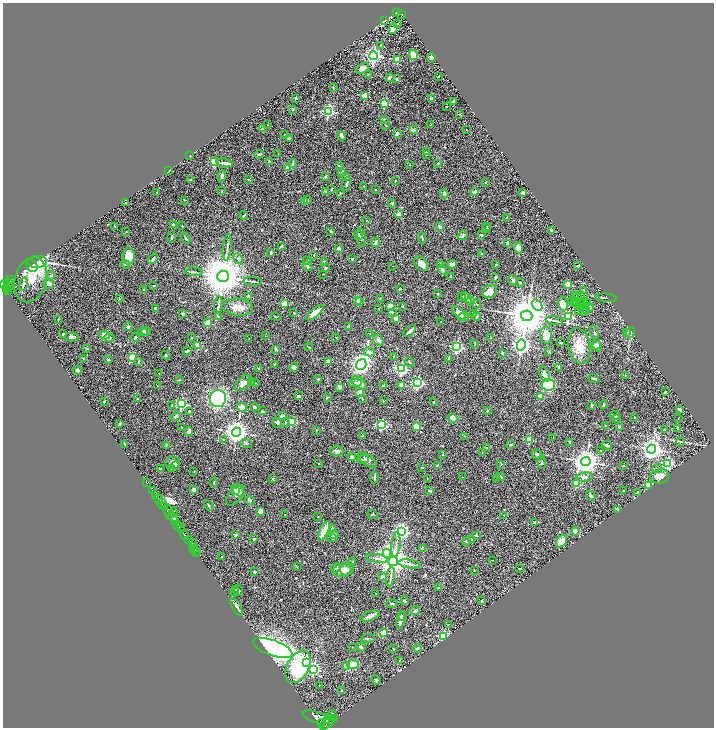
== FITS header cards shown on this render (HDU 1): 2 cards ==
NAXIS1  =                 1423
NAXIS2  =                 1451

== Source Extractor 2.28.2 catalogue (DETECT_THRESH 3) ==
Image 1423 x 1451 px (HDU 1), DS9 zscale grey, zoomed out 1/2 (1 PNG px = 2 x 2 image px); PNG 716 x 730 px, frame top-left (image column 2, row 1450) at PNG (3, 3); each listed source drawn as its Kron ellipse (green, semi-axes under 4 px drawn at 4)
Background 1.05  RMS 0.044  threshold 0.133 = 3 sigma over >= 5 px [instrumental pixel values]
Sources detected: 487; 27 cannot appear on this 1/2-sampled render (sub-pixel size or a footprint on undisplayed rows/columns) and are neither listed nor drawn; the other 460 listed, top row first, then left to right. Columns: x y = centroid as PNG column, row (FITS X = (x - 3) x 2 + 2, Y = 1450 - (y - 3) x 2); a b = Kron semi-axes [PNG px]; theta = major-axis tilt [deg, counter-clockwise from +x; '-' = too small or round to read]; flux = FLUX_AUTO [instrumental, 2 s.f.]
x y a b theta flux
396 13 4 3 - 130
401 14 3 3 - 76
385 20 2 1 - 3.8
398 23 2 2 - 8.1
393 29 5 3 - 98
380 45 3 2 - 3.8
413 55 5 4 - 150
373 56 4 4 - 2700
431 58 4 4 - 41
397 59 3 2 - 220
363 68 7 4 33 32
368 74 2 2 - 3.1
438 76 2 1 - 3.8
389 78 3 3 - 23
397 79 3 3 - 6.5
333 88 3 2 - 4.1
365 96 3 2 - 180
296 98 2 2 - 33
431 99 3 3 - 35
453 101 2 2 - 27
384 104 3 3 - 400
447 107 2 2 - 12
293 110 3 3 - 6.9
328 111 3 3 - 1200
460 114 3 3 - 5.5
384 120 3 3 - 7.4
267 125 2 1 - 2.4
385 125 2 2 - 3.1
431 125 3 2 - 3.4
263 129 3 3 - 36
413 130 2 2 - 66
466 130 2 1 - 2.4
397 133 3 2 - 18
285 135 3 2 - 4.6
342 136 4 3 - 25
289 138 3 2 - 17
426 151 3 2 - 5.3
278 153 2 1 - 2.3
259 154 4 3 - 12
426 155 3 2 - 4.5
190 156 2 1 - 3.2
269 161 2 2 - 28
215 162 3 3 - 380
225 163 8 3 -10 36
438 163 3 3 - 4.6
293 164 4 3 - 12
410 165 2 2 - 3.3
339 166 4 2 - 6.1
288 168 2 2 - 100
169 171 2 1 - 2.3
342 172 3 3 - 26
222 176 6 3 81 15
325 176 2 2 - 9.8
346 177 2 2 - 20
248 179 3 2 - 6.1
190 180 4 3 - 8.4
395 181 2 2 - 6.4
486 182 2 2 - 5.5
347 184 7 3 73 13
364 186 2 2 - 4
332 189 4 3 - 6.4
375 190 3 2 - 5.5
221 191 2 2 - 2.5
326 192 4 3 - 8.6
475 192 4 2 - 29
523 192 2 2 - 63
157 193 2 2 - 11
340 193 4 2 - 5.1
444 194 4 3 - 8.6
184 200 2 1 - 5.8
308 200 3 3 - 9.2
304 202 4 2 - 22
125 203 3 2 - 3.4
392 203 4 3 - 11
399 214 4 3 - 34
244 215 4 2 - 7
506 218 2 2 - 7.8
367 221 3 2 - 3.9
173 224 2 2 - 20
115 226 2 1 - 3.2
182 226 3 2 - 3.8
487 226 2 2 - 5.7
440 227 4 3 - 34
487 228 2 2 - 3
331 231 4 2 - 7.5
552 231 3 2 - 19
126 232 2 2 - 3.2
358 235 5 3 - 12
463 235 5 4 - 16
481 235 2 2 - 20
172 237 6 2 -89 7.7
186 238 6 2 -54 9.7
361 238 9 4 -83 22
422 238 5 2 - 9.8
376 242 5 3 - 29
508 244 4 2 - 38
281 246 4 2 - 9.1
227 247 13 2 84 19
339 248 4 2 - 11
519 248 5 4 - 69
271 253 3 3 - 9
481 254 2 2 - 4.6
314 255 3 2 - 6.8
129 256 8 6 89 200
153 259 6 3 57 14
238 259 5 4 - 16
352 259 2 2 - 14
307 261 3 2 - 5.7
324 261 2 2 - 6.5
37 262 9 6 8 1600
126 264 4 3 - 11
421 264 8 5 -47 59
440 264 4 2 - 4.6
452 265 4 4 - 34
496 265 3 3 - 6
32 266 6 5 - 170
307 266 5 3 - 18
393 266 2 1 - 4.1
578 266 2 2 - 12
326 268 2 2 - 29
442 270 5 4 - 20
194 272 8 3 -7 15
323 274 2 2 - 3.4
50 276 5 4 - 18
223 276 6 6 - 41000
451 276 4 2 - 6.4
495 278 4 3 - 9.3
11 279 2 1 - 40
31 280 23 16 74 250
513 280 5 4 - 12
253 281 9 2 -3 14
520 282 2 2 - 19
8 283 4 3 - 500
49 283 5 5 - 33
23 284 7 4 72 15
5 285 5 2 - 680
568 285 2 2 - 240
9 286 2 1 - 85
154 286 3 3 - 6.1
400 288 2 2 - 7.1
6 289 2 2 - 200
143 290 2 2 - 7.5
583 290 3 3 - 9.7
8 291 4 2 - 200
490 292 8 6 27 66
438 294 2 1 - 5.2
576 295 3 1 - 3.1
582 295 3 2 - 1.2
248 296 3 2 - 9.3
462 297 2 2 - 13
578 297 2 1 - 5.1
585 297 2 1 - 4.2
466 298 7 3 -49 21
606 298 11 2 -5 11
119 299 2 2 - 3.2
380 299 4 3 - 6
357 300 3 2 - 180
360 301 3 3 - 85
471 301 4 3 - 28
572 301 4 1 - 4.8
584 301 2 1 - 2
577 302 2 1 - 3.5
574 303 3 2 - 0.66
581 303 3 2 - 1.2
586 303 3 1 - 2.2
284 304 2 2 - 170
477 304 4 2 - 6.9
563 304 7 5 -83 69
577 304 2 1 - 1.7
218 305 9 2 84 16
537 305 6 4 -55 490
390 306 3 2 - 210
402 306 3 2 - 5.2
580 306 4 2 - 3.6
585 306 3 1 - 6.3
238 307 15 8 -6 79
155 308 2 2 - 16
589 308 4 1 - 3
378 309 2 2 - 5.2
586 310 2 1 - 2
579 311 3 1 - 1.4
583 311 2 1 - 4.6
392 312 2 2 - 15
294 313 3 2 - 4.7
315 313 11 3 40 88
459 313 8 4 -45 76
183 314 2 2 - 47
474 314 2 2 - 22
218 316 3 2 - 8.2
476 316 4 3 - 10
527 316 6 5 - 36000
568 316 4 3 - 510
275 317 5 2 - 4.7
463 317 5 3 - 14
58 319 3 2 - 5
396 319 4 3 - 31
554 321 9 2 -9 15
441 322 2 2 - 3.6
208 323 3 3 - 310
128 327 4 4 - 11
348 327 3 2 - 17
146 331 5 3 - 12
410 331 7 2 40 32
143 332 5 4 - 16
595 333 7 3 -71 9.3
626 333 3 3 - 7.5
631 333 5 3 - 10
63 334 2 2 - 7.8
370 334 3 2 - 4.2
104 335 5 4 - 55
546 335 8 6 -88 87
265 336 3 2 - 3
72 337 7 3 -2 21
135 337 4 3 - 17
336 337 2 1 - 3.9
109 338 5 4 - 14
192 338 2 2 - 4.1
249 338 2 2 - 3.4
491 338 2 2 - 4.1
378 340 6 4 -51 30
561 343 2 2 - 6.9
475 344 4 2 - 4.8
521 345 5 4 - 3600
595 345 6 4 17 29
198 346 3 3 - 85
579 346 18 11 -78 150
597 346 5 4 - 30
309 347 4 2 - 5.7
457 347 3 3 - 1100
87 349 3 2 - 4.1
276 349 2 2 - 52
187 351 4 2 - 11
549 351 4 3 - 6.1
369 352 6 4 -14 23
502 353 4 3 - 6.8
166 355 4 4 - 12
394 356 2 2 - 18
132 357 3 3 - 340
449 358 2 2 - 48
83 359 4 2 - 6.8
108 360 3 3 - 7.5
328 361 2 2 - 130
138 362 2 2 - 11
409 362 5 2 - 6.9
274 364 3 2 - 4.7
361 364 6 5 - 3000
294 367 4 4 - 18
559 367 4 3 - 12
259 369 2 2 - 34
401 369 4 4 - 1400
77 370 5 3 - 20
159 373 2 2 - 2.9
545 374 8 4 -65 38
625 375 3 2 - 6.5
594 378 5 3 - 11
318 379 2 2 - 16
179 380 3 2 - 3.7
251 381 2 2 - 18
243 383 10 6 43 45
255 383 3 2 - 3.1
355 383 6 3 4 14
359 383 9 4 -40 28
417 383 3 3 - 970
157 385 2 1 - 2.5
402 385 2 2 - 170
548 385 7 6 - 730
383 386 3 2 - 7.5
340 387 4 3 - 20
665 392 3 2 - 7.8
360 393 2 2 - 110
299 396 3 2 - 24
540 396 3 3 - 67
327 397 3 3 - 9
137 399 3 2 - 3.5
218 399 9 8 - 850
362 399 3 2 - 6.2
104 401 4 2 - 5.9
383 401 3 2 - 7
434 402 3 2 - 4.3
181 404 3 3 - 880
172 405 3 2 - 4.2
592 405 3 2 - 13
603 405 4 2 - 6.8
242 407 5 3 - 100
255 407 4 3 - 15
487 410 3 3 - 5.8
680 410 3 2 - 17
262 411 3 2 - 5.7
189 412 2 2 - 11
615 415 5 3 - 14
176 416 5 3 - 14
282 416 3 3 - 39
634 417 2 2 - 4.3
453 418 5 4 - 46
616 419 2 2 - 8.8
678 419 2 1 - 2.9
285 422 4 2 - 7.7
291 422 3 3 - 400
277 423 5 4 - 14
120 424 3 2 - 8.8
381 425 3 3 - 770
605 425 2 2 - 6.8
416 426 2 2 - 180
619 427 3 3 - 11
182 428 3 2 - 3.4
678 428 3 2 - 20
316 430 4 1 - 4
665 430 3 2 - 5.3
189 432 4 3 - 28
237 432 4 4 - 7400
362 436 3 2 - 9.7
464 436 2 1 - 2.5
553 437 2 1 - 2.3
224 440 3 2 - 6.7
529 440 3 3 - 320
681 441 4 2 - 7.1
570 442 2 1 - 4.4
246 443 6 3 -14 12
125 444 4 2 - 9.6
510 444 4 3 - 9
166 445 3 2 - 4.1
607 445 5 2 - 13
487 447 3 2 - 5.3
651 449 4 4 - 5700
337 451 6 4 -3 25
601 451 3 3 - 6.2
482 452 2 1 - 2.7
442 454 2 2 - 9.3
537 454 6 4 -32 17
352 457 4 3 - 17
363 459 6 3 4 14
367 460 11 5 -35 35
542 462 7 3 -87 12
586 462 5 4 - 8900
173 463 7 6 - 44
668 463 3 3 - 720
319 464 2 2 - 5.3
501 464 3 2 - 5.8
175 465 3 2 - 6.3
437 465 2 2 - 47
624 465 3 2 - 3.5
422 467 3 2 - 3.7
160 469 2 2 - 62
172 469 4 3 - 12
657 469 5 4 - 18
194 471 3 2 - 3.2
660 476 9 7 12 80
374 477 6 3 87 11
463 477 3 2 - 4.3
501 477 4 3 - 9.5
585 477 8 5 8 27
272 478 2 2 - 17
427 478 2 1 - 3
497 478 2 2 - 2.6
214 482 4 3 - 9.7
147 483 3 1 - 30
576 484 3 3 - 260
649 485 3 2 - 280
152 490 2 1 - 45
194 490 2 2 - 89
238 490 7 5 -44 57
236 491 4 3 - 26
430 491 3 2 - 8.8
623 491 2 2 - 9.2
637 493 3 2 - 11
236 495 12 6 49 25
156 496 2 1 - 150
591 496 5 3 - 15
159 499 5 2 - 430
250 500 5 4 - 14
162 503 5 4 - 1600
209 506 5 2 - 8.9
165 507 2 2 - 770
618 509 3 3 - 21
260 511 4 3 - 69
169 512 8 4 -80 3700
174 512 5 3 - 7.8
285 514 2 1 - 4.5
373 514 5 2 - 6.5
504 515 3 2 - 5.5
173 517 5 3 - 1200
318 517 2 1 - 4.9
174 521 3 1 - 610
535 522 3 3 - 16
178 525 4 3 - 1100
180 527 3 2 - 660
332 528 2 2 - 26
182 529 4 2 - 530
324 531 10 4 65 110
575 531 4 2 - 79
401 532 4 4 - 2500
184 535 5 2 - 2000
236 535 4 3 - 11
334 535 4 3 - 18
477 535 3 3 - 5.7
332 538 5 3 - 11
254 539 2 2 - 34
472 539 4 3 - 8.8
189 540 4 2 - 1700
467 541 4 3 - 14
561 541 7 4 55 94
192 542 2 1 - 20
396 545 13 3 84 32
194 548 2 1 - 30
423 548 4 3 - 34
195 550 2 1 - 29
197 553 2 1 - 37
387 553 4 4 - 2800
222 557 3 2 - 3.6
377 558 11 3 -9 20
492 560 2 1 - 1.9
393 561 5 4 - 12000
353 562 3 2 - 7
409 564 11 3 -9 21
297 567 3 2 - 3.4
336 568 5 2 - 7.9
519 568 2 2 - 12
343 570 11 6 13 73
346 570 6 5 - 36
474 570 2 1 - 3.5
255 572 2 2 - 38
382 576 4 4 - 11
391 577 9 3 80 20
439 588 3 2 - 17
235 589 3 2 - 6.6
239 590 6 3 -75 9.7
234 591 3 2 - 3.1
375 593 2 1 - 2.5
405 601 3 2 - 13
482 601 2 2 - 15
392 604 5 2 - 7.2
237 607 10 2 -59 23
415 611 5 3 - 28
370 616 10 4 20 34
402 616 4 3 - 17
401 620 9 3 79 59
448 624 2 2 - 3.1
383 632 3 2 - 190
443 636 3 3 - 1000
368 638 7 2 1 11
352 647 2 1 - 2.3
361 647 4 2 - 9.9
273 648 21 7 -20 4100
393 648 3 2 - 4.1
417 648 4 3 - 13
400 661 3 2 - 11
306 663 3 3 - 700
353 665 6 3 5 250
298 667 17 11 62 660
346 667 3 2 - 180
313 669 4 4 - 1100
376 680 5 3 - 9.4
319 685 2 2 - 2.6
341 691 2 2 - 21
332 714 3 2 - 15
316 717 14 5 -18 9300
335 718 2 1 - 29
328 720 5 3 - 1900
321 723 4 3 - 1700
328 723 9 3 36 5300
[27 sub-pixel or undisplayed-footprint detections neither listed nor drawn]